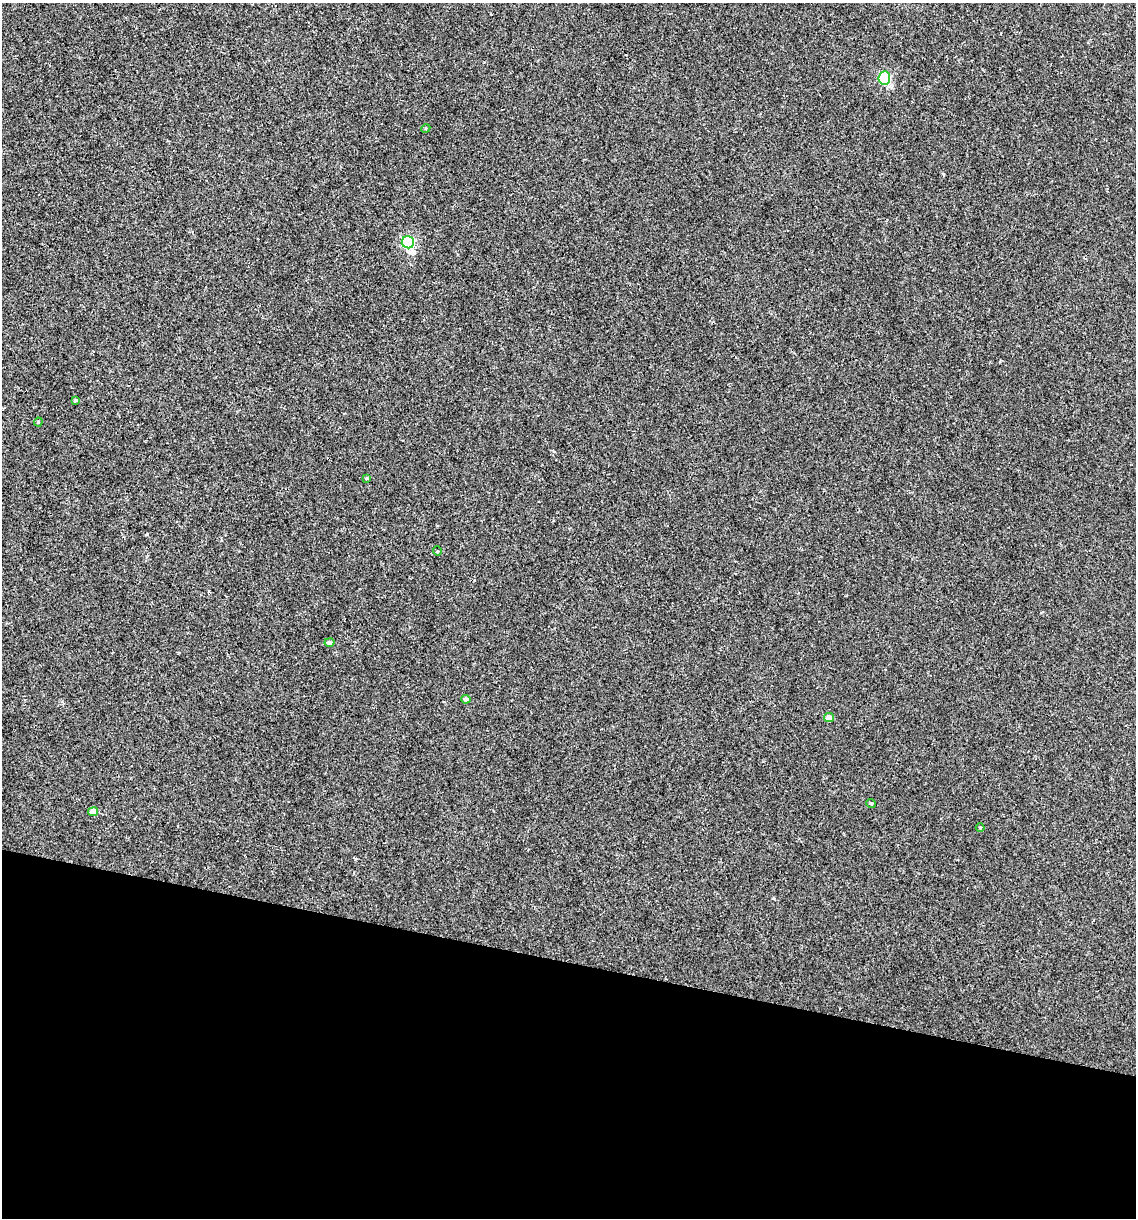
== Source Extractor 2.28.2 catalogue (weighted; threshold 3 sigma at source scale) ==
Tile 15 of 4 x 4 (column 3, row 4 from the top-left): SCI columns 2387-3520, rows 3-1218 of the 4889 x 4866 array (HDU 1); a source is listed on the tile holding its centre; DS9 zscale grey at full resolution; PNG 1138 x 1220 px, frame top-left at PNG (2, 3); each listed source drawn as its Kron ellipse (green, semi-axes under 4 px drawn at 4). Shown black and unused: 21% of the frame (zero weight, under 2 of 3 exposures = <1% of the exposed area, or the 3 px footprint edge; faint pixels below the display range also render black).
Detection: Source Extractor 2.28.2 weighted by HDU 2 'WHT'; one run over the whole footprint, this tile lists its part. Background 0.00157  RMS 0.005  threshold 0.0226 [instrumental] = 3 sigma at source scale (4.5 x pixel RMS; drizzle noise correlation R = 1.50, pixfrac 1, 0.05/0.05 arcsec/px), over >= 5 px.
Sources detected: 13; all 13 listed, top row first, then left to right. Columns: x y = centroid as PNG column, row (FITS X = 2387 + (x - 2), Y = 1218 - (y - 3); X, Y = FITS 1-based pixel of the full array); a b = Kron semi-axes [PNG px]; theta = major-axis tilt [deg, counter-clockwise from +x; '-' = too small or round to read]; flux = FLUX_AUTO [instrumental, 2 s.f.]
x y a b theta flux
884 78 6 6 - 40
426 128 4 3 - 0.45
408 242 6 6 - 59
75 401 4 3 - 0.59
38 422 4 4 - 0.48
367 478 3 3 - 1.1
437 551 5 3 - 0.37
329 642 5 4 - 1.7
466 699 4 4 - 1.1
829 718 5 4 - 4.3
871 803 5 3 - 0.47
93 812 5 4 - 4.6
980 827 4 3 - 0.49
Unlisted compact peaks at least as high as the median listed source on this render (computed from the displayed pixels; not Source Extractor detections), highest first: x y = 147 534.